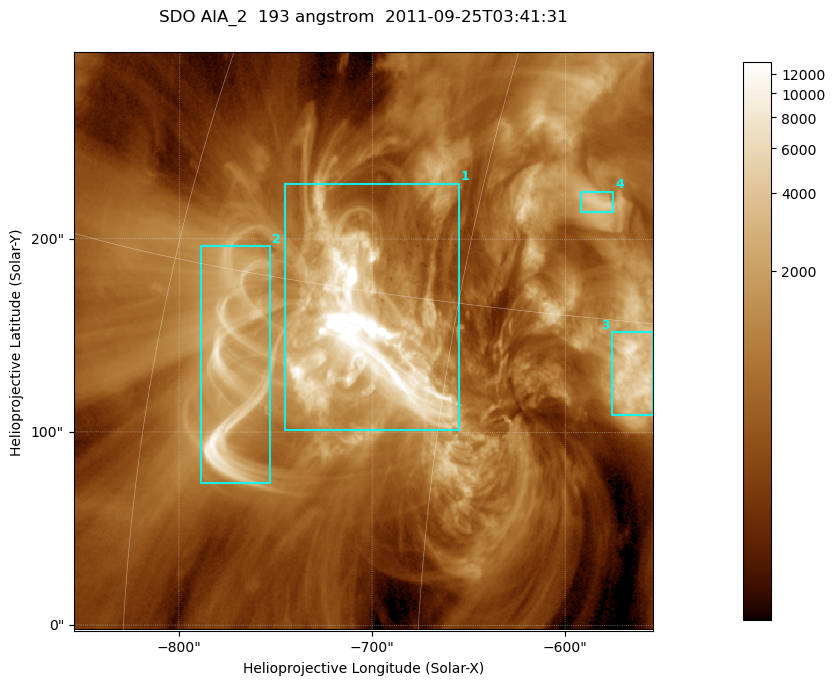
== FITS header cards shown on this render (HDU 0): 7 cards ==
TELESCOP= 'SDO     '           /
INSTRUME= 'AIA_2   '           /
WAVELNTH=                  193 /
WAVEUNIT= 'angstrom'           /
DATE-OBS= '2011-09-25T03:41:31.84' /
CTYPE1  = 'HPLN-TAN'           /
CTYPE2  = 'HPLT-TAN'           /

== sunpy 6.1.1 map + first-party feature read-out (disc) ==
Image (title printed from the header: SDO AIA_2  193 angstrom  2011-09-25T03:41:31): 499 x 499 px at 0.601 arcsec/px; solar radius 957 arcsec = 1592 px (partial field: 3.1% of the solar disc is inside the frame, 100% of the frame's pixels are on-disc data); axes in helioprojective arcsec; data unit not stated in the header (colour bar unlabelled)
Orientation: roll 0.0579 deg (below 1 deg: not rotated)
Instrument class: DISC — disc imager (sunpy class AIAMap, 193 A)
Bright regions (active regions / flare kernels): reference = the on-disc median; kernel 5 px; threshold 5 sigma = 2228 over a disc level ~664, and >= 1.15x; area >= 249 px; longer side >= 6 px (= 3.6 arcsec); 4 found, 4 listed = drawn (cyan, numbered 1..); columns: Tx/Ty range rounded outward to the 2 arcsec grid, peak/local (2 s.f.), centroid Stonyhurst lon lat
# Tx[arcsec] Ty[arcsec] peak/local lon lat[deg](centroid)
1 -746..-654 100..230 51 -49 +14
2 -790..-752 72..196 16 -56 +12
3 -576..-554 108..152 11 -37 +13
4 -592..-574 214..226 6.4 -40 +19